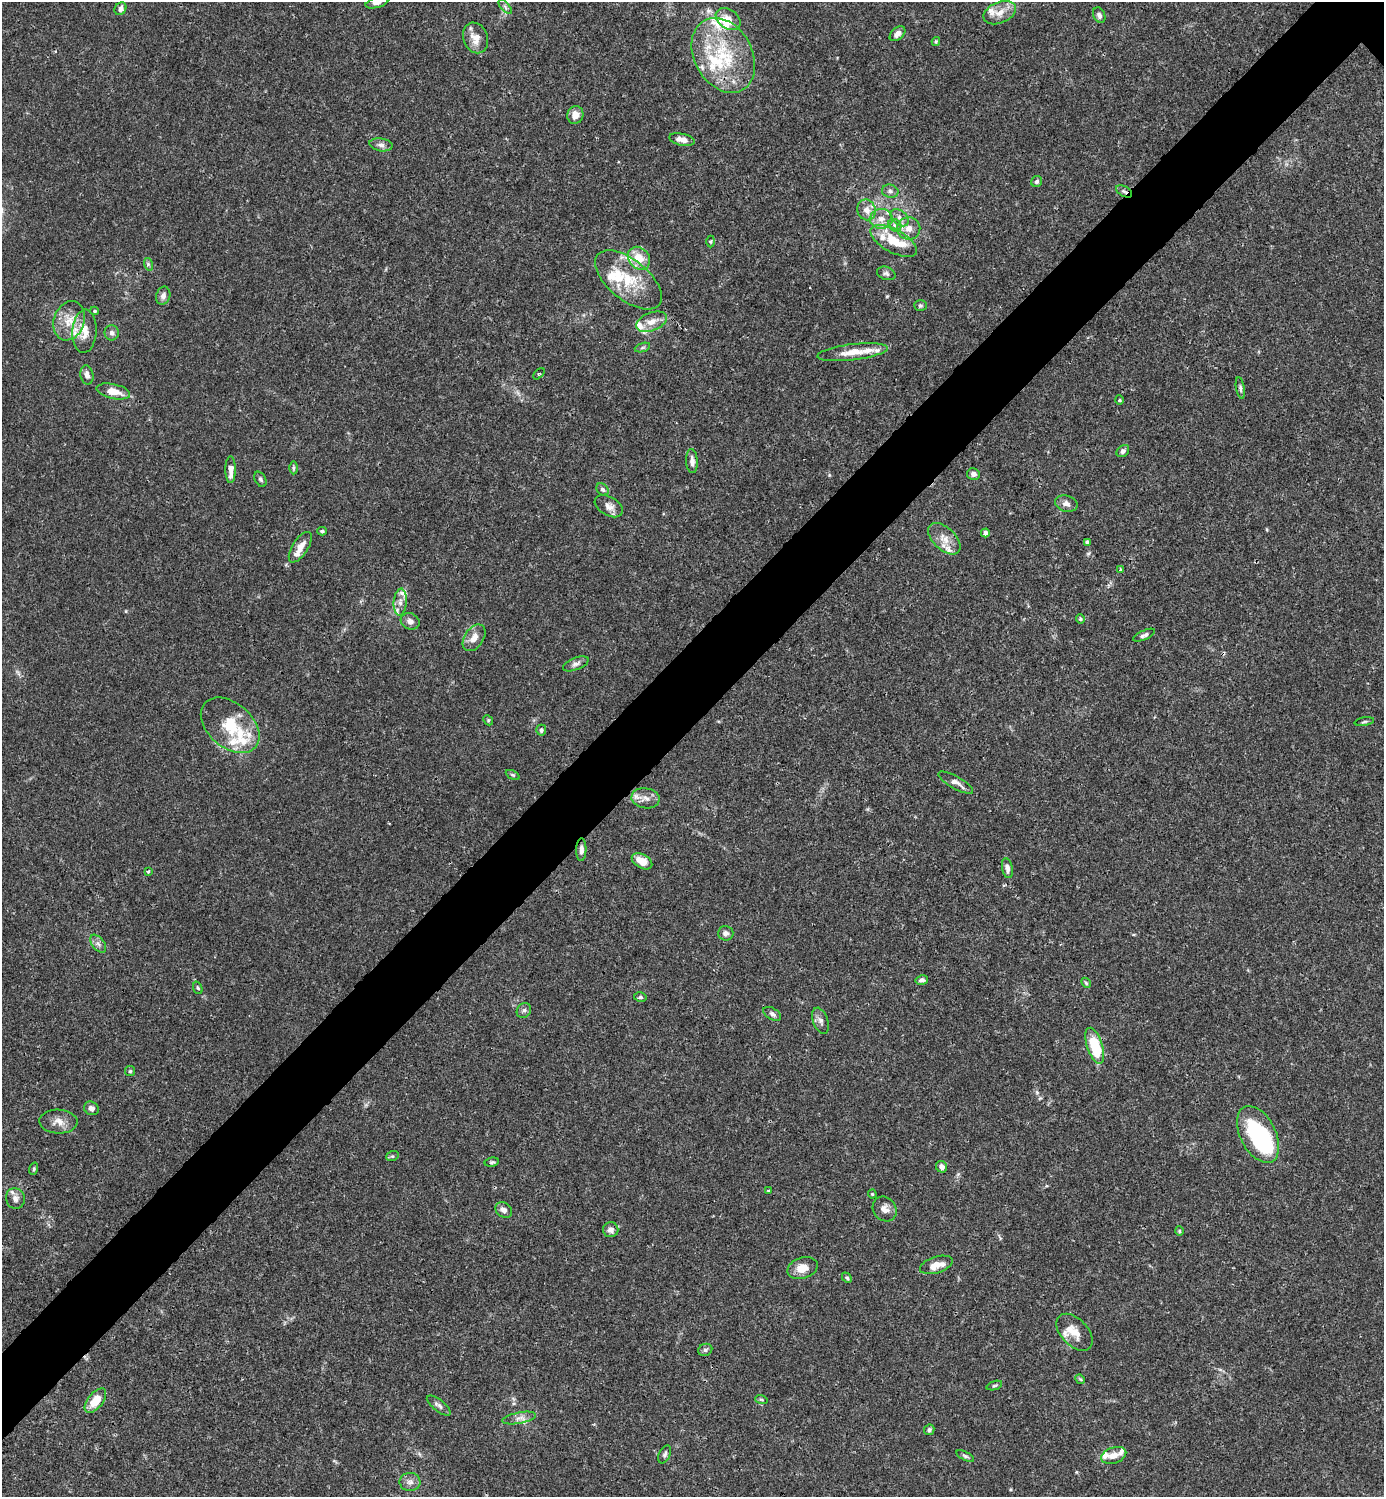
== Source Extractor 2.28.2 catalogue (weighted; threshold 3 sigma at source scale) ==
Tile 7 of 4 x 4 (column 3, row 2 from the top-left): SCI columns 3062-4443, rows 2990-4484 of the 5981 x 5982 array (HDU 1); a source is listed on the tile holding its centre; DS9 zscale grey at full resolution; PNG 1386 x 1499 px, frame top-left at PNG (2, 2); each listed source drawn as its Kron ellipse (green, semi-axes under 4 px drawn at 4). Shown black and unused: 6% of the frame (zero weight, under 3 of 4 exposures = <1% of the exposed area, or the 3 px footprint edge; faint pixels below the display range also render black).
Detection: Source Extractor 2.28.2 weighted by HDU 2 'WHT'; one run over the whole footprint, this tile lists its part. Background 0.0153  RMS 0.0021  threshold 0.00965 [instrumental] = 3 sigma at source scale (4.5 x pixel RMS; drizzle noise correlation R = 1.50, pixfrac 1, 0.05/0.05 arcsec/px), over >= 5 px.
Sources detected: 142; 1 inside a brighter object's white glare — neither listed nor drawn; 27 inside a brighter listed object's ellipse — not listed separately; the other 114 listed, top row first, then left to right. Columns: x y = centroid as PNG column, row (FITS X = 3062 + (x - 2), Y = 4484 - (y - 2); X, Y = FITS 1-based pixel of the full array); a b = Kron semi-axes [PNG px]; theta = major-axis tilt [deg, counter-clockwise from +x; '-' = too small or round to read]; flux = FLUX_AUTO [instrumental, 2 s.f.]
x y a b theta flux
377 3 11 5 15 0.73
505 7 8 3 -46 0.39
120 9 7 5 55 0.91
1000 13 17 10 23 2.4
1099 15 8 6 -64 0.77
728 19 14 9 -35 2
897 34 9 6 42 1.2
475 38 16 12 -69 2.8
936 41 4 3 - 0.33
723 55 39 29 -61 16
575 115 9 8 - 1.8
682 140 13 6 -11 1.4
381 145 11 6 -9 0.94
1037 182 6 5 - 0.48
890 191 8 6 -13 0.67
1124 191 9 5 -29 0.56
866 210 10 9 - 1.7
900 218 10 7 -41 1
881 219 11 10 - 2
895 225 7 6 - 0.64
909 228 11 11 - 1.9
894 241 25 11 -28 6
711 242 6 3 90 0.26
639 258 12 10 -48 3.6
148 264 6 4 -73 0.36
886 273 9 6 -18 0.58
628 280 40 20 -39 9.4
163 296 9 7 71 0.92
920 305 6 5 - 0.36
94 311 4 3 - 0.31
69 321 20 15 71 4
652 322 16 9 22 2.3
84 331 21 12 86 3
112 333 7 7 - 0.76
642 348 8 3 19 0.35
853 352 35 8 7 3.6
539 374 7 2 44 0.2
87 375 10 6 -79 1.1
1240 388 11 4 -80 0.47
113 391 17 7 -12 3
1119 400 4 4 - 0.24
1123 451 7 5 41 0.54
692 461 12 6 -87 1
293 468 6 4 89 0.37
231 470 13 5 -90 2
973 474 6 5 - 0.74
260 479 8 5 -60 0.45
602 489 7 5 -44 0.54
1066 504 11 8 -14 1.1
609 506 15 9 -30 1.4
322 531 5 4 - 0.35
985 533 4 4 - 0.86
944 539 19 11 -43 2.5
1087 542 4 3 - 0.34
300 547 17 7 57 2.1
1120 569 3 2 - 0.3
400 602 14 6 86 1.5
1080 619 4 4 - 0.42
410 621 10 8 -27 1
1144 635 12 4 24 0.64
474 638 15 9 56 2
576 664 13 6 21 0.87
488 720 5 4 - 0.27
1364 722 10 3 9 0.34
230 725 34 22 -41 9.1
541 730 5 5 - 0.61
513 775 7 4 -26 0.3
956 783 20 6 -29 1.3
646 798 14 10 -9 1.6
581 850 11 5 89 1
642 861 11 7 -31 2.8
1007 868 10 5 -79 0.89
148 871 4 3 - 0.27
726 933 7 7 - 0.8
98 944 10 6 -52 0.81
922 980 6 5 - 0.72
1086 983 5 4 - 0.29
198 988 6 4 -70 0.34
640 997 6 5 - 0.4
524 1010 8 6 54 0.65
772 1014 10 5 -31 0.62
821 1021 14 7 -70 0.94
1095 1046 19 8 -72 8.8
130 1071 5 5 - 0.28
91 1108 7 6 - 0.98
58 1121 19 12 -2 2.2
1258 1134 30 17 -63 21
392 1156 6 5 - 0.35
492 1162 7 4 9 0.35
941 1167 6 5 - 0.99
34 1169 6 4 72 0.28
768 1191 4 3 - 0.21
872 1194 4 4 - 0.23
15 1198 10 9 - 1.2
885 1209 13 11 -52 1.4
504 1210 9 7 -37 0.89
611 1230 8 7 - 1
1179 1231 5 4 - 0.25
936 1265 17 8 18 2.5
802 1268 15 10 18 2.5
847 1278 6 4 -46 0.38
1075 1332 22 13 -46 3.1
705 1350 7 6 - 0.53
1080 1379 5 4 - 0.24
994 1386 8 3 19 0.33
761 1399 6 4 -19 0.28
95 1401 14 7 51 4.1
439 1406 14 5 -38 0.76
519 1418 17 5 11 1.2
929 1430 5 5 - 0.47
665 1454 9 5 64 0.55
1114 1455 13 8 18 1.8
965 1456 9 4 -26 0.44
410 1482 10 9 - 1.1
Overlapping masked pixels (flux is a lower limit): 2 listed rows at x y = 1124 191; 581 850
Isophote crosses this tile's border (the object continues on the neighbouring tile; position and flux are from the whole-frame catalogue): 1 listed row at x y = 377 3